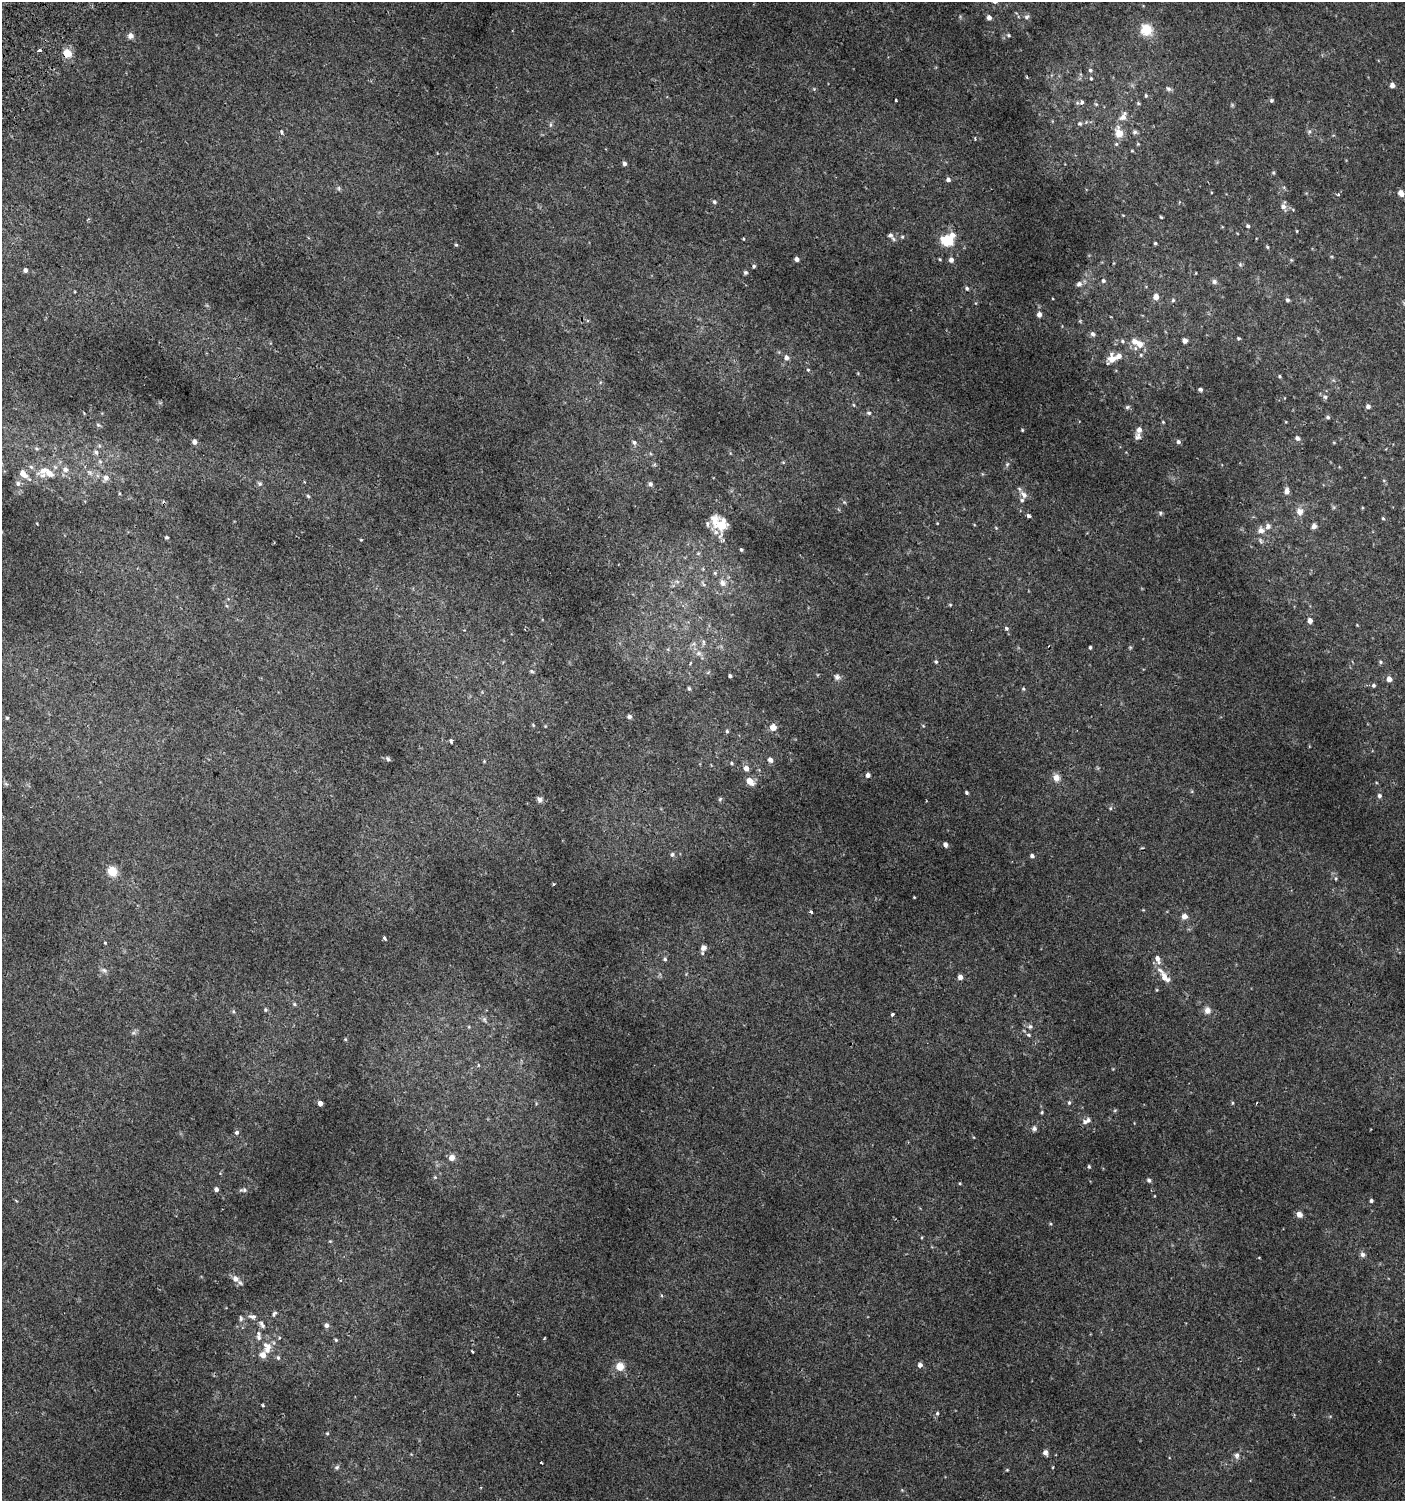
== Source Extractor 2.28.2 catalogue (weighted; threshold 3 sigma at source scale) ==
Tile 11 of 4 x 4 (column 3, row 3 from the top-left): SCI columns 3007-4409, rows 1528-3026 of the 6080 x 6049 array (HDU 1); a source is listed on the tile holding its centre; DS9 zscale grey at full resolution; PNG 1407 x 1503 px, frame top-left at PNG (2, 2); no overlay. Shown black and unused: <1% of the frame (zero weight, under 2 of 3 exposures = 2% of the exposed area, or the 3 px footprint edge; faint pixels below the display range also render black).
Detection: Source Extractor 2.28.2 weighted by HDU 2 'WHT'; one run over the whole footprint, this tile lists its part. Background 0.00377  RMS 0.0027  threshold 0.0123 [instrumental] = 3 sigma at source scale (4.5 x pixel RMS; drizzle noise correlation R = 1.50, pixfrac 1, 0.0396/0.0396 arcsec/px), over >= 5 px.
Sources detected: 241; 1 too faint to see at this stretch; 2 cosmic-ray / hot-pixel residue — not listed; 14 inside a brighter listed object's ellipse — not listed separately; the other 224 listed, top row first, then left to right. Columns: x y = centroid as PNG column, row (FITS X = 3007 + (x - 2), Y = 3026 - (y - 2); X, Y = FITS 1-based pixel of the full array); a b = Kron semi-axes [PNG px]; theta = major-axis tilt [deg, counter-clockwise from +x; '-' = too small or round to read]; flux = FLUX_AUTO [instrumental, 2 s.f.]
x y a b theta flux
989 17 5 4 - 1
1027 17 7 5 39 0.59
1146 30 14 13 - 5.3
1009 35 5 4 - 0.32
130 36 7 7 - 1.1
39 50 4 3 - 1.1
67 53 10 9 - 3.2
1090 70 5 5 - 0.46
1091 78 5 4 - 0.31
1392 85 5 4 - 1.5
1168 89 8 5 -37 0.63
1146 96 5 4 - 0.37
896 100 3 3 - 0.74
1271 100 5 5 - 0.48
1082 102 8 6 81 0.68
1138 103 5 4 - 0.35
1096 104 5 4 - 0.31
1123 116 13 7 56 1.9
1080 124 6 5 - 0.47
551 125 8 4 90 0.49
282 132 3 3 - 1.8
1135 132 6 6 - 0.61
1309 132 6 5 - 0.5
1119 133 12 8 -76 3.6
975 139 4 3 - 0.3
624 163 5 4 - 0.82
1273 173 5 4 - 0.3
948 179 6 5 - 0.89
339 188 6 4 -89 0.43
1401 193 6 5 - 2
1338 195 3 3 - 0.53
714 202 6 5 - 0.59
1283 206 12 7 88 1.3
1161 217 4 3 - 0.28
1248 226 5 4 - 0.45
1297 231 4 3 - 0.21
890 235 7 6 - 0.62
902 237 5 4 - 0.31
743 239 4 4 - 0.23
947 241 14 11 -17 7.3
1155 243 3 3 - 0.4
456 245 4 4 - 0.3
1267 247 5 4 - 0.3
797 259 4 4 - 0.86
940 259 4 3 - 0.27
951 260 5 5 - 1.1
1291 260 5 5 - 0.29
1240 264 5 5 - 0.4
754 266 4 4 - 0.42
25 270 4 4 - 0.86
745 272 5 5 - 0.47
1103 281 6 6 - 0.61
1214 282 7 7 - 0.68
1079 284 8 7 - 1
967 288 5 5 - 0.52
1156 297 7 6 - 1.5
1173 300 5 4 - 0.4
1287 300 6 5 - 0.52
1039 314 5 4 - 1.3
1093 334 7 6 - 0.85
1238 338 4 3 - 0.36
1122 341 7 5 -34 0.63
1185 341 4 4 - 1.3
1139 344 11 9 -55 2.8
1141 355 5 5 - 0.44
786 357 6 5 - 1.2
1112 359 10 8 65 3.6
808 370 5 4 - 0.33
1280 376 4 4 - 0.34
1200 389 4 3 - 0.57
1325 397 6 5 - 0.56
1368 406 5 5 - 0.98
1127 407 7 5 27 0.47
869 413 6 5 - 0.48
1328 417 5 4 - 0.53
1163 422 5 3 - 0.23
1286 422 3 3 - 0.19
98 425 7 5 -22 0.49
1022 430 3 3 - 0.27
1139 430 7 5 67 1.4
1297 438 7 5 -45 0.7
194 442 5 4 - 1.3
634 442 8 6 -31 0.7
1178 442 5 5 - 0.74
96 452 8 6 -62 0.83
783 462 5 4 - 0.29
1007 464 7 5 69 0.51
31 467 6 5 - 0.56
65 469 8 8 - 1.2
43 471 21 8 25 3.3
90 472 11 6 -41 1.1
23 474 11 6 -47 2.6
106 478 8 7 - 1.4
305 482 4 2 - 0.21
18 483 8 6 -89 0.78
260 483 7 6 - 0.6
650 484 7 6 - 0.65
1287 491 7 5 81 1.3
1024 495 12 7 -47 1.5
308 496 5 4 - 0.36
844 502 6 4 -18 0.31
1333 507 6 4 -71 0.37
1300 512 10 9 - 1.8
1161 513 5 5 - 0.41
1028 516 4 3 - 1.5
1383 518 5 4 - 0.32
707 524 8 6 -90 0.73
722 525 17 12 79 6.5
1314 526 6 5 - 1.1
996 528 5 4 - 0.27
1261 530 9 8 - 1.5
167 537 4 3 - 0.42
361 540 4 3 - 0.23
1261 541 8 5 -60 0.51
741 549 4 3 - 0.36
698 553 5 5 - 0.39
703 569 6 4 -73 0.32
715 573 5 5 - 0.45
677 581 7 4 -2 0.61
723 583 10 8 -54 1.6
950 605 4 4 - 0.28
1310 620 5 4 - 1.6
1357 625 4 3 - 0.19
1006 628 4 4 - 0.89
1090 647 3 3 - 0.43
699 653 8 7 - 1.1
936 662 5 4 - 0.4
1381 662 7 5 -29 0.48
532 671 7 5 -23 0.42
730 676 4 3 - 0.53
837 677 8 8 - 0.94
1389 679 5 5 - 2.1
1373 685 6 5 - 0.55
689 689 5 4 - 0.43
1023 689 5 4 - 0.34
629 716 5 5 - 0.83
7 718 4 4 - 0.33
533 725 6 3 -46 0.27
545 726 4 3 - 0.23
773 727 5 5 - 3.2
727 731 5 4 - 0.4
451 741 4 3 - 0.58
388 759 6 5 - 0.5
770 760 6 5 - 1.1
732 763 5 4 - 0.35
746 768 6 5 - 1.6
868 775 5 4 - 1.1
1056 778 10 8 -60 1.8
750 781 8 6 -41 2.9
966 792 4 3 - 0.46
1379 796 6 5 - 0.71
539 799 8 6 -45 0.9
720 799 6 5 - 0.39
1110 808 5 5 - 0.38
945 844 5 4 - 1.1
672 854 6 6 - 0.71
1032 856 5 4 - 0.73
112 871 10 9 - 4
1336 878 5 5 - 0.38
553 884 3 3 - 0.27
914 897 3 2 - 0.21
811 912 3 3 - 0.72
1184 916 6 5 - 1.8
384 938 4 3 - 1.6
105 943 4 3 - 0.32
703 948 8 7 - 1.3
665 959 5 5 - 0.51
1157 959 10 6 -68 1.7
104 970 10 5 -31 0.82
960 977 4 4 - 1.6
1165 977 15 8 -52 3
1157 990 5 3 - 0.23
294 1004 6 5 - 0.41
265 1010 5 5 - 0.39
1207 1010 10 8 -81 1.5
233 1011 5 4 - 0.34
892 1014 4 3 - 0.82
484 1019 8 6 -88 0.63
1030 1026 8 6 3 0.77
469 1027 4 3 - 0.26
133 1033 7 4 18 0.53
1029 1035 7 4 -27 0.44
345 1039 4 4 - 0.29
320 1103 4 4 - 1.6
1069 1103 6 5 - 0.5
1233 1103 5 3 - 0.32
1115 1110 6 4 19 0.31
1042 1112 4 4 - 0.33
1085 1122 7 6 - 0.92
1034 1129 7 6 - 0.72
237 1132 5 5 - 0.66
452 1158 5 5 - 2.4
1089 1167 5 4 - 0.39
435 1177 5 4 - 0.33
1149 1180 6 5 - 0.54
216 1189 4 4 - 1
243 1190 11 5 5 0.72
16 1200 3 3 - 0.3
1371 1201 4 4 - 0.57
1299 1214 7 5 -35 1.6
1050 1224 5 3 - 0.25
330 1241 5 4 - 0.29
1363 1254 7 6 - 0.88
1259 1258 4 3 - 0.2
235 1279 7 6 - 1.9
274 1314 8 4 56 0.57
252 1316 10 6 -4 0.99
241 1318 8 5 -81 0.59
262 1324 12 5 -53 0.93
326 1325 5 5 - 1
544 1338 3 2 - 0.27
336 1340 4 3 - 0.3
267 1348 17 11 -85 3.3
472 1352 3 3 - 0.79
278 1358 7 4 -63 0.47
920 1365 5 5 - 1
620 1366 9 9 - 3
262 1405 3 3 - 0.52
937 1413 6 5 - 0.42
327 1433 4 4 - 0.26
1045 1452 7 6 - 1
1237 1455 9 7 -87 1
541 1462 3 3 - 1
337 1467 7 6 - 0.58
Overlapping masked pixels (flux is a lower limit): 1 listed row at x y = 67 53